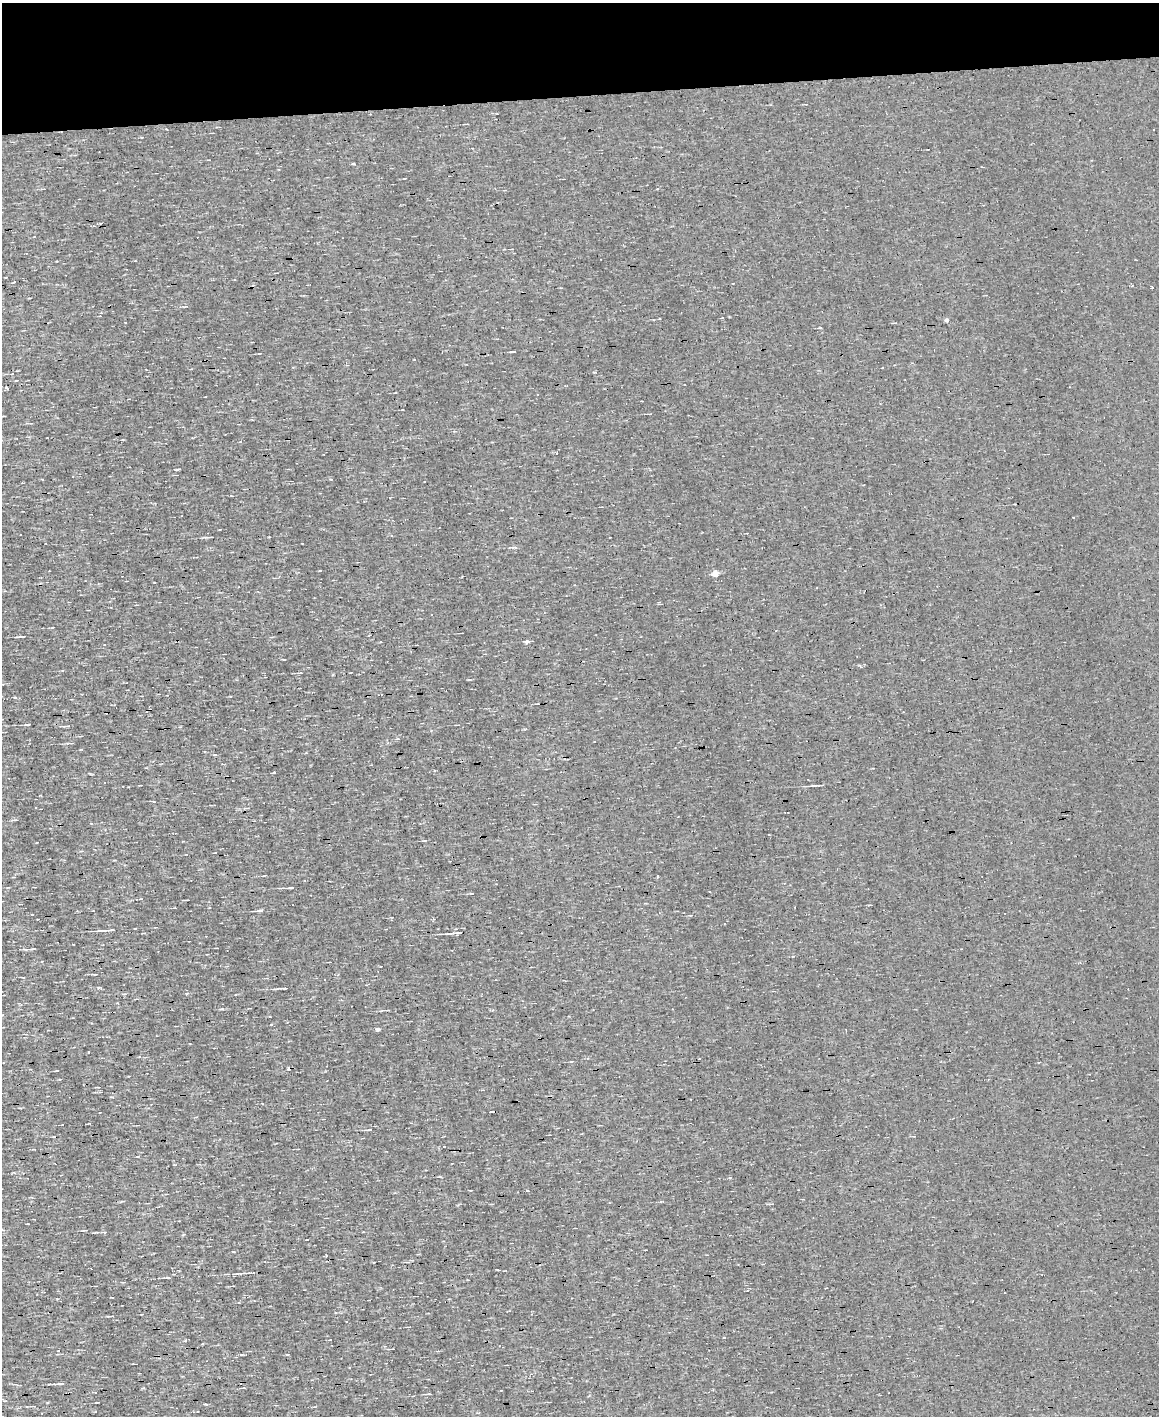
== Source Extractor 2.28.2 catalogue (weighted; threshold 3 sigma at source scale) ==
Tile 3 of 4 x 3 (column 3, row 1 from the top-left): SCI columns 2313-3469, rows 3049-4462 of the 4625 x 4573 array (HDU 1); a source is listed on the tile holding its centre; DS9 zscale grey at full resolution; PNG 1161 x 1418 px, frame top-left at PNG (2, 3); no overlay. Shown black and unused: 7% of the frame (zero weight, under 3 of 4 exposures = <1% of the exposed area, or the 3 px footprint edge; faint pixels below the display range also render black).
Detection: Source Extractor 2.28.2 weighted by HDU 2 'WHT'; one run over the whole footprint, this tile lists its part. Background 1.57e-04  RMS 0.04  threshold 0.179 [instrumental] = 3 sigma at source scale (4.5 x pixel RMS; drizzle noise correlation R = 1.50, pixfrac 1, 0.05/0.05 arcsec/px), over >= 5 px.
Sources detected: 55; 7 cosmic-ray / hot-pixel residue — not listed; the other 48 listed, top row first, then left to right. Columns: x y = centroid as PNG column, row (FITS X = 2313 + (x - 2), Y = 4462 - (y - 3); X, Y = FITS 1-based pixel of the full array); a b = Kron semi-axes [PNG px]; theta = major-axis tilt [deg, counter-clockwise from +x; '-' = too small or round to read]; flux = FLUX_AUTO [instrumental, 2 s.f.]
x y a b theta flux
43 189 6 3 -1 3.6
512 249 4 2 - 3
947 320 5 4 - 10
820 328 5 2 - 3.8
6 388 4 3 - 8.2
240 442 3 2 - 5.7
177 469 8 2 11 5.2
1074 517 3 2 - 4.6
210 537 10 3 3 8.6
515 547 8 4 -1 8.6
715 573 5 4 - 65
22 636 11 2 5 9.7
527 641 3 3 - 56
300 673 5 3 - 4.1
470 679 4 4 - 4.6
27 724 6 2 4 5.3
67 726 7 3 -2 6.5
274 773 4 2 - 5.4
818 785 14 3 4 13
263 876 5 3 - 3.3
658 877 3 2 - 11
291 887 5 3 - 8
472 893 5 2 - 4.1
260 910 10 4 9 9.6
77 911 3 3 - 2.6
108 930 22 3 3 22
456 933 17 3 4 20
33 949 9 4 5 8.1
99 987 3 3 - 9.8
284 988 7 2 2 8.9
186 994 5 4 - 5.8
388 1010 4 2 - 4.8
271 1024 4 2 - 4.2
378 1029 4 3 - 11
369 1130 6 3 6 4.9
440 1177 5 3 - 3.6
528 1191 3 3 - 12
86 1230 7 3 -4 4.8
104 1232 6 3 -1 7.1
307 1240 3 2 - 4.5
497 1270 6 2 -21 3.1
244 1273 19 3 5 19
167 1278 9 3 2 6.7
111 1316 9 3 0 5.8
724 1338 3 3 - 11
60 1384 11 3 3 9.4
429 1394 8 3 -1 6.2
34 1406 6 3 -6 4.9
Unlisted compact peaks at least as high as the median listed source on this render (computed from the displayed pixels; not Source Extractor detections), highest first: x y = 222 1009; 206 1404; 185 1340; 15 697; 730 1178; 511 352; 154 582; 595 372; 47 1403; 88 1052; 331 479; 57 1299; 14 282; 462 577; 183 1235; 333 675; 657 189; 860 666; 524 729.